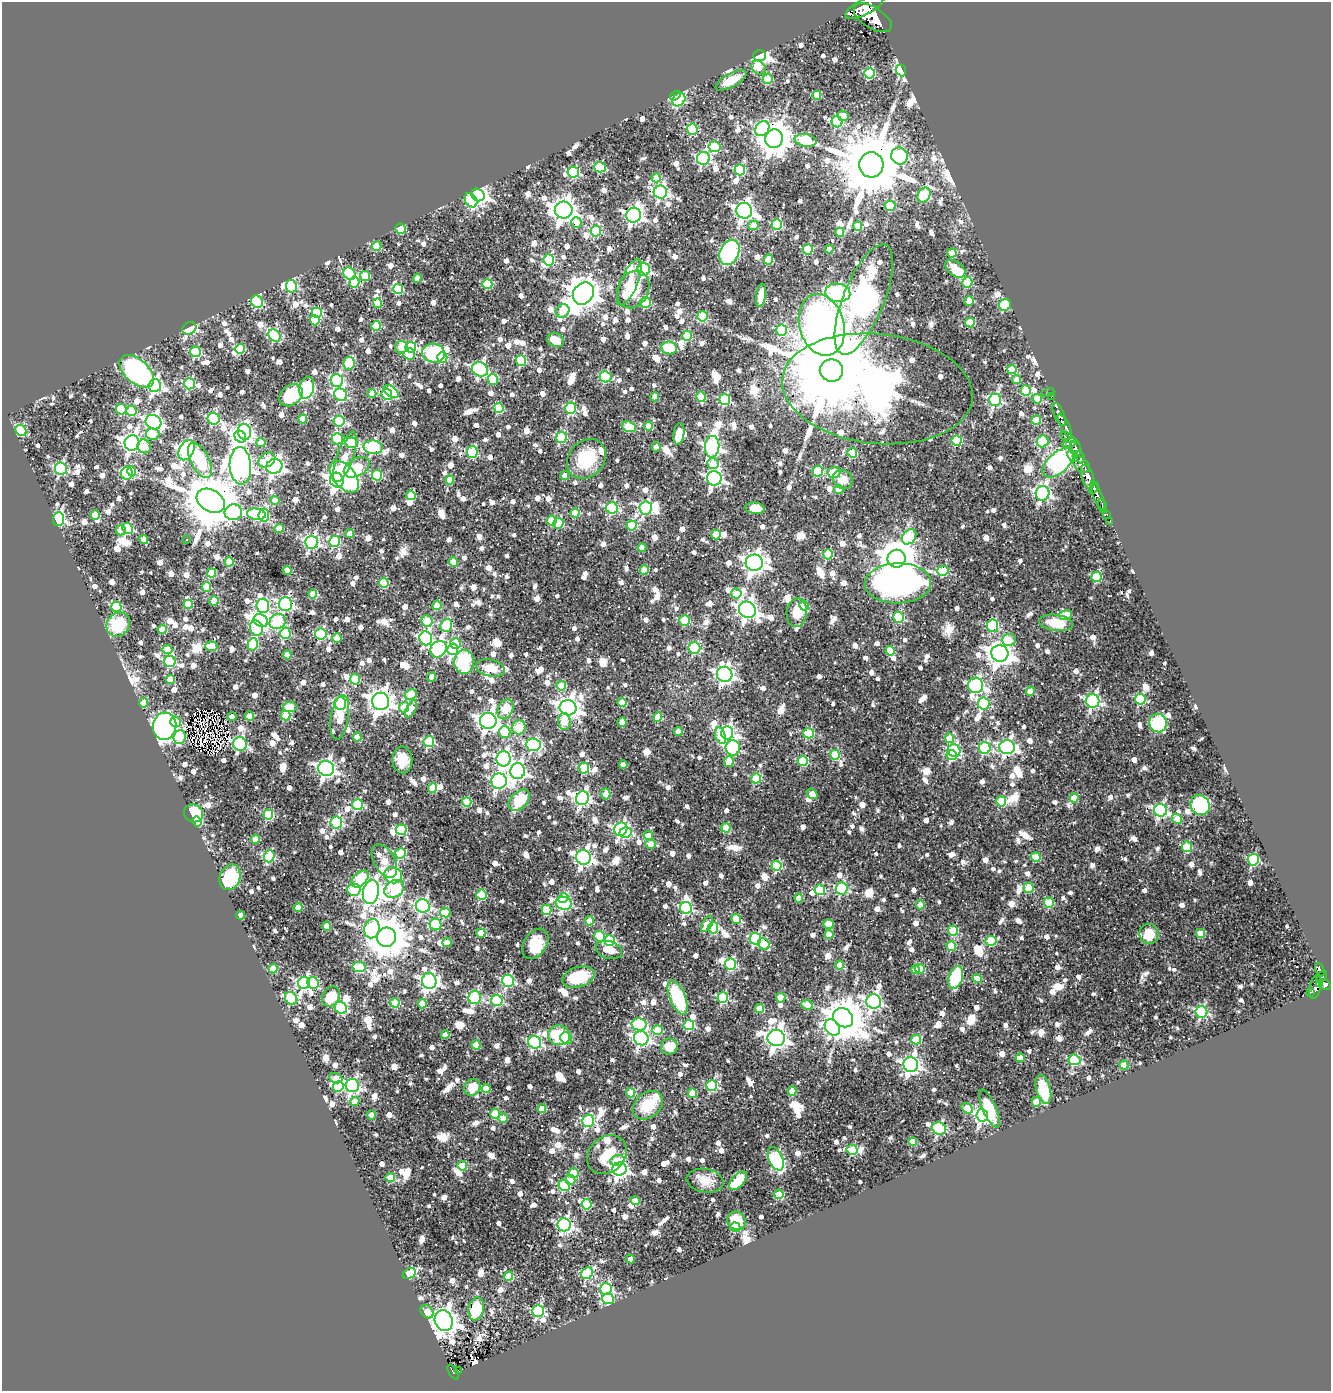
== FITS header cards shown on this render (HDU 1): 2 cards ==
NAXIS1  =                 1329
NAXIS2  =                 1389

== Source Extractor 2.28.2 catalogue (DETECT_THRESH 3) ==
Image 1329 x 1389 px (HDU 1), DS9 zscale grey, 1 PNG px = 1 image px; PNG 1333 x 1393 px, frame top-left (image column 1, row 1389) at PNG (2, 2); each listed source drawn as its Kron ellipse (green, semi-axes under 4 px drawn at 4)
Background 0.731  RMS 0.019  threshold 0.0559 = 3 sigma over >= 5 px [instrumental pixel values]
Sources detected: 1547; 1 with non-positive FLUX_AUTO (blend fragments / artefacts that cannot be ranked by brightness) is neither listed nor drawn; of the other 1546, the 500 brightest by FLUX_AUTO listed and drawn (1046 fainter detections omitted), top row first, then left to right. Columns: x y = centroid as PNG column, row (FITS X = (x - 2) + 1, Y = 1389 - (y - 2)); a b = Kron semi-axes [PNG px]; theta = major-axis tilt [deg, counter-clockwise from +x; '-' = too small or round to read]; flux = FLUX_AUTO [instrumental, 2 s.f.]
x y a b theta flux
864 7 21 7 26 3200
873 18 21 10 -31 4500
760 55 6 5 - 470
759 68 8 6 -43 23
901 70 6 4 -66 170
869 73 5 5 - 80
768 79 5 5 - 62
731 80 17 6 28 28
817 95 4 4 - 43
675 96 6 3 33 75
679 100 7 6 - 120
843 116 5 5 - 20
837 122 5 5 - 110
762 128 8 6 54 160
692 129 6 5 - 98
774 139 9 8 - 2600
806 140 11 6 -10 110
715 147 6 5 - 97
899 156 8 8 - 130
703 158 6 6 - 210
871 165 12 12 - 17000
600 167 6 5 - 98
740 170 5 5 - 110
573 172 6 5 - 110
656 178 4 4 - 30
660 192 6 6 - 280
478 195 7 6 - 650
924 195 8 6 57 88
471 200 8 5 -56 110
890 206 5 5 - 51
564 210 9 8 - 1300
744 211 8 7 - 590
634 215 7 7 - 550
576 222 5 5 - 26
777 224 5 5 - 100
753 225 5 4 - 25
858 226 4 4 - 33
401 229 5 5 - 68
596 231 5 5 - 97
840 232 4 4 - 35
377 246 5 4 - 56
808 249 5 5 - 78
829 249 4 4 - 21
729 252 13 9 65 220
952 253 4 4 - 35
768 259 5 4 - 54
549 260 5 5 - 100
644 269 6 6 - 190
955 269 11 7 -36 21
349 274 6 5 - 110
365 276 5 5 - 40
417 278 4 4 - 21
354 282 5 5 - 54
629 282 25 8 67 21
967 282 5 5 - 66
487 284 5 5 - 73
291 286 6 5 - 140
398 289 5 5 - 70
633 289 19 15 62 34
583 293 12 10 52 2300
838 293 12 9 -6 280
761 295 12 5 81 22
864 299 59 20 68 490
969 301 5 4 - 34
257 302 6 5 - 130
377 303 5 4 - 45
646 303 5 5 - 86
1005 305 6 5 - 48
562 311 7 6 - 36
317 313 5 5 - 110
702 316 5 5 - 74
315 320 5 5 - 38
970 322 5 5 - 55
822 325 31 22 -74 1100
376 326 5 4 - 51
189 328 7 5 25 100
782 330 6 5 - 100
274 336 7 5 -44 110
687 336 5 5 - 57
556 340 8 6 -21 29
401 347 6 6 - 26
411 347 5 5 - 130
669 348 8 6 -9 39
240 349 5 5 - 65
196 352 5 5 - 87
433 353 11 9 -11 100
409 354 6 5 - 73
442 357 5 5 - 92
521 361 5 5 - 92
349 363 6 5 - 64
480 369 8 7 - 300
831 370 12 11 - 36000
1012 370 4 4 - 42
137 371 20 12 -40 330
606 377 6 5 - 100
493 379 5 5 - 54
337 380 6 6 - 190
1016 380 4 4 - 20
189 384 5 5 - 140
155 385 6 6 - 340
307 388 11 7 78 130
877 389 96 55 -6 910
391 391 8 5 -36 83
1026 391 5 5 - 67
372 393 4 4 - 22
1048 393 6 2 18 28
387 394 6 5 - 120
291 395 13 10 38 60
341 395 7 6 - 190
1052 396 4 3 - 28
655 397 4 4 - 29
701 397 5 4 - 55
1037 399 5 4 - 35
725 400 5 5 - 130
995 400 6 6 - 210
498 408 5 5 - 66
570 408 6 5 - 130
121 409 5 5 - 69
131 411 5 5 - 46
1059 414 12 5 -67 1200
214 419 6 6 - 160
303 419 4 4 - 28
1036 420 5 5 - 54
339 421 5 5 - 110
153 422 8 7 - 480
648 426 4 4 - 28
1065 426 13 4 -62 950
629 427 7 5 -19 67
21 430 6 5 - 78
244 432 8 6 -75 270
153 434 6 5 - 40
679 434 11 5 82 23
240 437 6 5 - 310
561 437 5 5 - 100
1068 437 8 4 -34 260
337 439 5 5 - 95
957 441 5 5 - 96
1043 441 6 6 - 73
261 442 4 4 - 21
132 443 8 7 - 700
352 443 6 5 - 85
1070 443 7 3 15 400
144 446 7 6 - 28
373 447 9 6 -4 210
656 447 4 4 - 20
712 447 11 7 84 400
1076 448 8 5 -73 410
187 450 11 7 62 430
472 452 6 5 - 99
852 453 5 4 - 57
1073 456 6 3 -51 110
345 457 26 8 71 24
1080 457 6 3 -71 180
586 459 22 17 49 65
200 460 19 9 -63 69
267 460 9 6 33 28
1058 463 19 10 41 210
713 464 6 5 - 36
1082 465 10 6 -42 880
240 466 19 10 -86 1200
274 466 8 7 - 510
357 467 14 8 29 70
61 468 6 6 - 200
131 471 5 4 - 28
818 471 5 5 - 95
834 472 6 5 - 29
127 473 6 6 - 140
377 475 5 5 - 78
565 475 4 4 - 20
344 477 18 11 -49 230
1088 477 13 6 -73 1700
714 478 7 7 - 400
843 479 10 9 - 21
337 480 7 6 - 730
450 480 4 4 - 31
1094 488 6 4 61 430
839 489 5 4 - 21
1042 493 7 7 - 340
411 495 5 5 - 37
1098 496 15 4 -67 690
211 501 15 10 -30 9500
275 501 4 4 - 22
1103 506 7 3 -73 250
612 508 6 6 - 160
646 508 6 6 - 250
755 508 10 5 -6 36
233 512 9 7 11 94
575 513 4 4 - 32
256 514 9 5 -8 100
1107 514 3 3 - 99
95 515 4 4 - 42
264 515 6 5 - 100
59 519 7 5 84 280
552 521 5 5 - 57
1110 521 4 3 - 32
558 523 5 5 - 68
632 525 5 5 - 71
127 529 5 5 - 88
279 529 4 4 - 26
121 530 5 5 - 28
350 534 4 4 - 22
716 534 5 4 - 45
909 537 8 6 52 83
144 539 4 4 - 22
186 539 3 3 - 26
334 541 5 5 - 110
311 542 6 6 - 260
642 548 4 4 - 20
828 554 5 5 - 84
897 559 9 9 - 4100
229 562 4 4 - 44
453 562 5 4 - 31
754 563 8 8 - 920
287 570 4 4 - 32
644 570 4 4 - 42
943 571 6 5 - 87
211 573 4 4 - 35
1097 577 5 5 - 84
384 583 5 5 - 65
898 583 33 20 1 610
207 587 5 4 - 52
736 593 5 5 - 27
313 594 4 4 - 42
214 601 4 4 - 46
188 604 5 4 - 52
285 604 7 7 - 290
437 605 4 4 - 38
263 606 7 6 - 140
804 606 5 5 - 48
116 607 5 5 - 93
747 610 9 8 - 660
797 613 14 10 84 26
1066 615 6 5 - 31
898 617 5 5 - 110
685 620 5 5 - 87
261 621 8 6 -27 750
278 621 8 7 - 73
427 621 6 5 - 59
1056 623 17 8 -8 34
118 624 13 11 49 66
446 625 6 5 - 120
993 626 6 5 - 130
256 628 8 6 -70 55
162 629 4 4 - 24
285 633 5 5 - 100
321 634 6 5 - 140
337 638 4 4 - 26
426 638 7 6 - 250
1009 640 7 6 - 35
253 644 6 5 - 97
456 644 5 5 - 40
211 646 6 5 - 60
694 648 6 6 - 110
167 649 5 4 - 24
438 649 9 7 39 190
453 649 6 5 - 210
890 651 4 4 - 48
1000 653 9 8 - 1400
287 655 4 4 - 30
170 661 6 5 - 140
464 662 12 10 89 80
490 668 15 8 -12 22
725 674 8 7 - 490
432 677 4 4 - 23
355 679 5 5 - 64
170 680 4 4 - 34
976 685 8 7 - 300
561 686 5 4 - 48
1030 691 4 4 - 32
411 695 6 5 - 68
1140 699 5 5 - 110
381 701 8 8 - 1300
1093 701 7 6 - 300
144 703 5 4 - 25
340 703 6 6 - 240
622 703 4 4 - 37
984 703 6 6 - 130
290 707 7 5 7 40
404 707 5 5 - 30
568 708 8 7 - 1000
411 709 9 4 62 20
505 709 10 7 65 29
249 716 4 4 - 27
286 716 5 4 - 52
232 717 4 4 - 20
340 717 22 9 81 28
658 717 4 4 - 43
488 721 8 8 - 770
564 721 8 6 -83 22
176 722 5 5 - 65
622 722 4 4 - 31
1158 723 9 8 - 96
165 726 13 11 84 630
519 727 7 6 - 30
678 731 4 4 - 21
505 732 6 5 - 83
727 733 6 6 - 280
808 733 5 5 - 89
720 736 8 5 -73 30
180 737 7 6 - 87
357 737 4 4 - 25
950 738 5 4 - 36
429 742 5 5 - 120
240 744 7 6 - 200
533 745 7 6 - 180
1007 747 8 7 - 370
733 748 7 7 - 210
985 748 6 6 - 150
954 751 6 6 - 140
835 755 5 4 - 66
952 755 5 5 - 81
504 759 8 7 - 390
402 760 13 10 -88 23
803 761 5 5 - 75
729 762 5 4 - 30
623 765 4 4 - 21
326 768 8 7 - 520
584 768 5 5 - 96
518 771 8 7 - 450
756 778 5 5 - 77
499 781 8 7 - 320
433 788 5 4 - 43
606 794 5 4 - 30
812 794 6 4 -40 21
583 798 7 6 - 350
1074 798 4 4 - 30
519 800 13 8 44 47
467 802 5 4 - 59
1001 802 5 5 - 77
357 805 5 5 - 120
1200 805 10 9 - 120
1160 810 7 6 - 250
194 813 10 9 - 51
268 814 5 5 - 89
1177 819 6 4 -48 28
197 821 5 5 - 74
336 822 6 6 - 200
726 828 5 4 - 45
621 829 7 6 - 280
401 830 5 5 - 99
625 833 6 5 - 94
648 836 4 4 - 22
255 839 4 4 - 34
651 844 5 4 - 24
1187 847 5 5 - 65
400 854 5 5 - 84
269 856 6 5 - 120
584 857 7 7 - 490
1036 857 5 4 - 48
1253 860 6 5 - 140
384 861 18 10 -60 46
777 866 5 5 - 74
393 875 9 8 - 140
230 877 13 10 69 66
360 879 10 6 43 85
842 888 6 6 - 150
1029 888 5 5 - 50
394 889 11 8 35 130
354 890 6 6 - 100
820 890 5 5 - 93
371 892 12 8 79 1200
481 895 5 5 - 82
563 898 5 4 - 50
799 898 4 4 - 31
564 903 8 6 -14 240
1049 903 5 5 - 58
920 905 4 4 - 29
423 906 7 6 - 260
298 907 4 4 - 29
686 908 6 6 - 210
546 910 5 5 - 71
445 913 5 4 - 59
240 915 4 4 - 22
736 919 5 4 - 63
589 921 4 4 - 34
707 924 9 4 58 29
828 924 5 4 - 24
436 925 6 6 - 80
327 926 4 4 - 27
713 928 5 5 - 91
372 929 10 7 77 150
953 931 5 5 - 81
481 933 4 4 - 39
1200 933 4 4 - 36
1149 934 10 9 - 32
829 935 4 4 - 25
600 936 5 5 - 77
386 937 9 9 - 4800
755 939 6 5 - 160
610 940 5 5 - 120
991 941 5 5 - 85
447 942 4 4 - 21
535 944 16 11 56 38
764 944 6 5 - 60
951 946 5 4 - 52
609 950 13 8 -17 20
730 964 6 5 - 140
839 965 4 4 - 29
359 967 7 5 -10 100
273 969 4 4 - 40
915 969 4 4 - 28
920 969 5 5 - 39
1320 970 7 4 -67 150
578 977 16 10 18 59
956 977 12 7 72 87
1322 977 7 4 53 180
977 979 5 4 - 23
429 981 8 7 - 410
508 981 6 6 - 190
304 983 6 5 - 270
313 983 6 5 - 62
1320 983 4 3 - 160
1325 985 6 5 - 350
1315 987 12 5 76 590
1310 993 3 3 - 26
331 997 10 8 56 35
475 997 7 6 - 170
723 997 5 5 - 130
291 998 7 5 -47 130
678 998 18 8 -68 100
781 998 5 4 - 23
497 1000 5 5 - 120
874 1001 7 7 - 330
395 1003 4 4 - 59
422 1003 5 4 - 36
807 1005 6 4 -26 21
341 1008 6 5 - 130
760 1008 4 4 - 45
1202 1012 6 6 - 200
843 1018 11 9 -39 4300
639 1024 7 6 - 130
689 1025 5 5 - 96
832 1027 9 7 -51 360
657 1030 5 4 - 40
445 1035 4 4 - 24
559 1035 11 10 - 69
566 1038 6 5 - 57
641 1038 7 7 - 390
776 1038 9 8 - 1000
916 1040 5 5 - 63
535 1042 6 6 - 230
476 1045 4 4 - 32
669 1047 8 8 - 26
1020 1058 4 4 - 25
1074 1060 6 5 - 140
911 1065 7 7 - 550
1124 1065 4 4 - 34
336 1078 6 5 - 21
352 1085 6 6 - 310
712 1086 5 5 - 120
338 1087 5 5 - 61
472 1087 9 7 53 28
486 1088 4 4 - 32
1043 1089 15 7 -74 42
792 1091 4 4 - 36
631 1093 4 4 - 43
692 1093 5 4 - 41
355 1102 4 4 - 30
1036 1102 5 4 - 32
648 1105 17 12 39 42
542 1108 4 4 - 27
967 1108 6 4 -33 45
989 1109 20 6 -66 39
495 1114 5 5 - 62
371 1115 4 4 - 25
982 1115 6 6 - 360
503 1118 4 4 - 26
588 1121 6 6 - 170
939 1128 7 6 - 210
913 1142 4 4 - 24
852 1150 5 5 - 94
607 1155 21 17 41 45
776 1159 12 7 -67 200
617 1161 7 5 15 34
462 1166 5 4 - 51
619 1169 7 6 - 460
573 1173 5 5 - 42
390 1178 4 4 - 46
570 1180 5 5 - 28
705 1181 18 11 -10 22
738 1181 11 6 49 38
564 1186 6 5 - 86
779 1194 5 4 - 63
635 1201 4 4 - 26
587 1204 5 5 - 85
737 1221 10 9 - 43
564 1225 6 6 - 370
735 1227 5 4 - 44
630 1259 4 4 - 22
409 1273 7 5 28 65
587 1273 6 5 - 130
508 1276 5 4 - 55
606 1289 6 6 - 140
608 1299 6 5 - 120
476 1309 11 7 80 37
538 1311 6 6 - 190
427 1312 7 5 -50 36
444 1321 11 8 -70 1600
458 1371 3 3 - 20
453 1372 8 3 -56 58
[1046 fainter detections neither listed nor drawn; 1 non-positive-flux detection neither listed nor drawn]